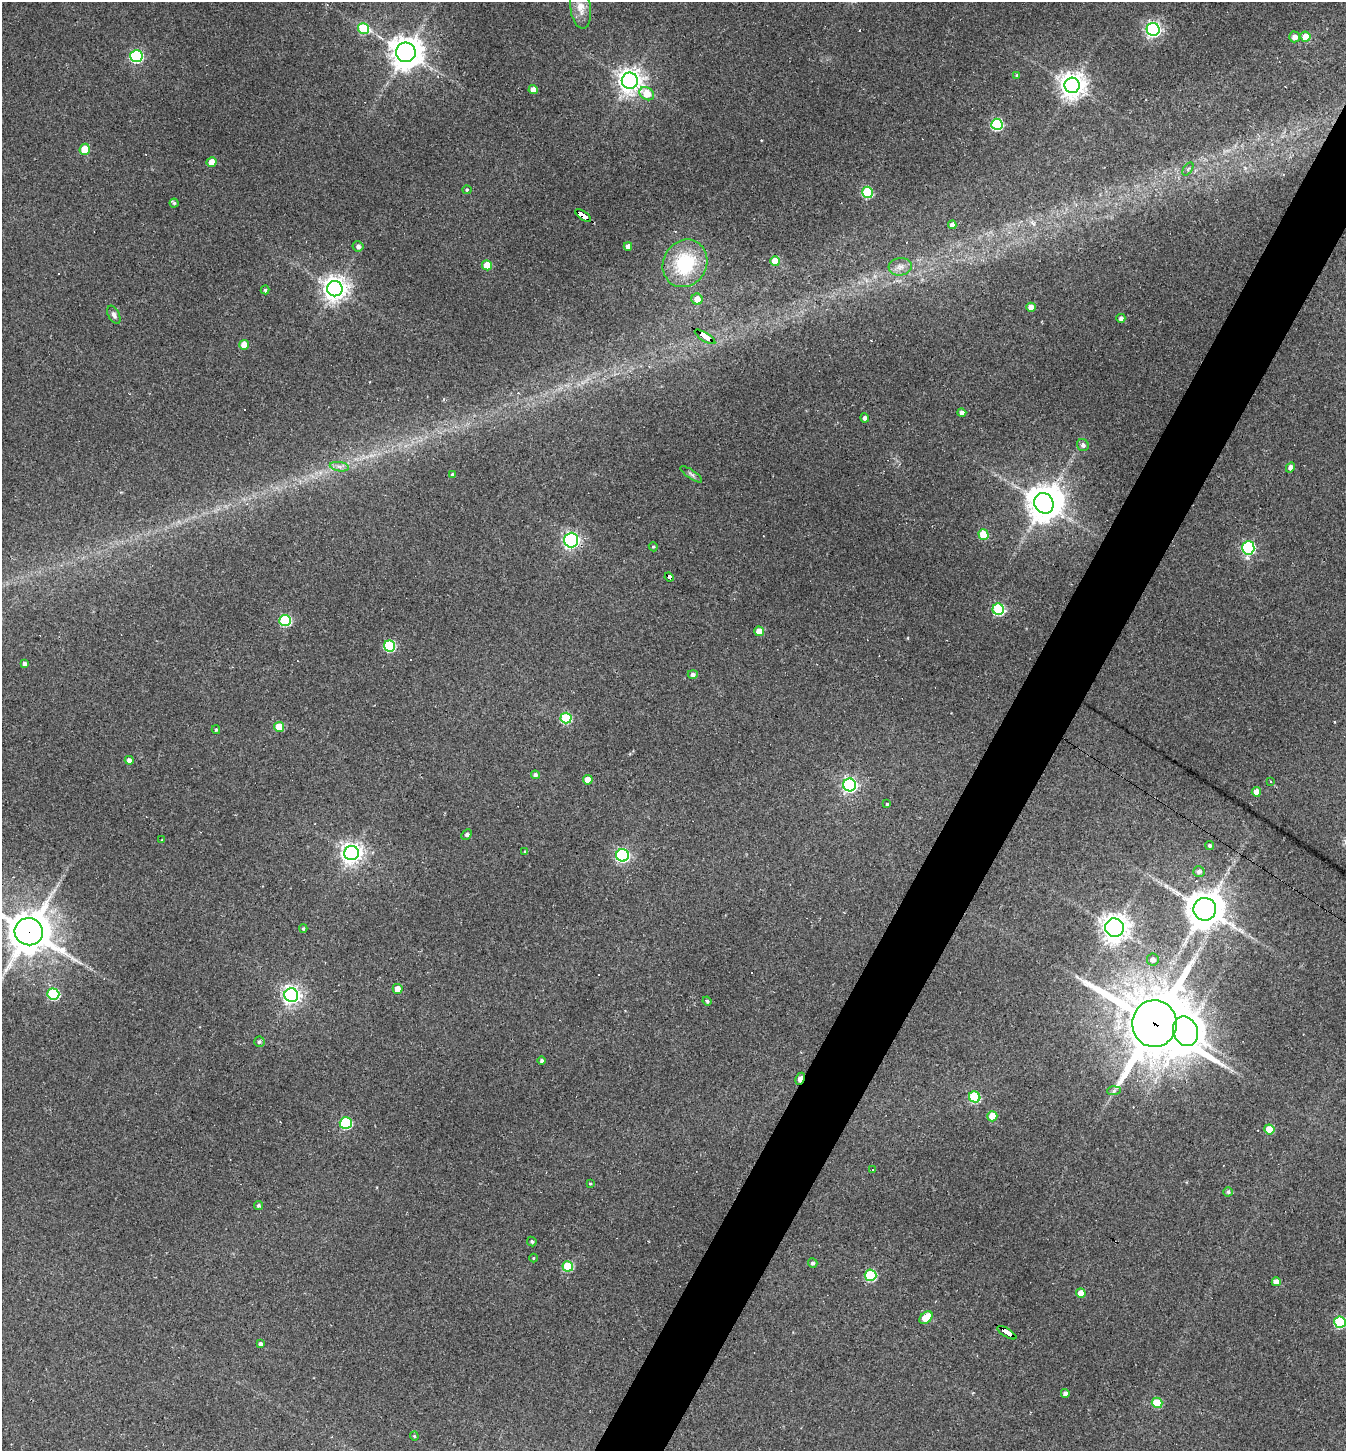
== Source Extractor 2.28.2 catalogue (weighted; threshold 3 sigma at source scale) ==
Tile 10 of 4 x 4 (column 2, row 3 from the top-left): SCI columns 1488-2831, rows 1449-2897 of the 5802 x 5794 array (HDU 1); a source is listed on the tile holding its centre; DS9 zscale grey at full resolution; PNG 1348 x 1453 px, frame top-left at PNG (2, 2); each listed source drawn as its Kron ellipse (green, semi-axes under 4 px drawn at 4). Shown black and unused: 5% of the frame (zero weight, under 2 of 3 exposures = <1% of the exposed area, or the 3 px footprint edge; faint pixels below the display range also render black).
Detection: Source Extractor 2.28.2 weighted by HDU 2 'WHT'; one run over the whole footprint, this tile lists its part. Background 0.06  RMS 0.0065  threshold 0.0294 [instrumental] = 3 sigma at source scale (4.5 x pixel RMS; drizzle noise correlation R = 1.50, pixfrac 1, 0.05/0.05 arcsec/px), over >= 5 px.
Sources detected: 123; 1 inside a brighter object's white glare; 14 cosmic-ray / hot-pixel residue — neither listed nor drawn; the other 108 listed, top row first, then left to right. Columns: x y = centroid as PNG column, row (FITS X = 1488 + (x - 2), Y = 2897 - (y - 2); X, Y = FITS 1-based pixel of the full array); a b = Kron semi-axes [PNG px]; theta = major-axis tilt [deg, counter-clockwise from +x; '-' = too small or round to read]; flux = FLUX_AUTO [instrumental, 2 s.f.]
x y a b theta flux
580 8 21 10 -82 7.5
364 29 6 5 - 41
1153 29 6 6 - 200
1294 37 5 5 - 3.9
1305 37 5 5 - 11
406 52 10 9 - 1100
136 56 6 6 - 88
1017 76 4 4 - 1.2
630 81 8 8 - 550
1072 85 7 7 - 740
533 90 4 4 - 4.6
647 94 8 6 -37 14
997 124 5 5 - 69
85 149 5 5 - 15
212 162 5 5 - 9.5
1188 169 7 4 53 1.2
467 190 4 4 - 1.1
867 192 6 5 - 47
174 203 4 4 - 1.1
583 215 9 4 -36 120
952 225 4 4 - 3.8
358 246 5 5 - 2.1
628 246 4 4 - 3.7
775 261 5 4 - 13
685 263 24 21 59 42
487 265 5 5 - 16
900 267 11 8 6 4.3
335 289 8 7 - 600
265 290 4 4 - 1
697 299 5 5 - 7.8
1031 307 4 4 - 6.4
114 315 10 5 -62 2.3
1121 318 4 4 - 2.5
705 337 12 3 -33 240
244 345 5 4 - 7.8
962 413 4 4 - 2.7
865 418 4 4 - 2.2
1083 445 6 6 - 2.3
339 467 9 4 -9 2.5
1290 467 5 4 - 2.5
452 474 4 3 - 1.1
691 474 13 4 -34 1.6
1044 503 10 9 - 1200
983 534 5 5 - 20
571 540 7 7 - 200
653 547 4 4 - 0.81
1248 548 7 6 - 110
669 577 5 3 - 43
998 609 6 5 - 63
285 620 6 5 - 56
759 631 5 4 - 9.3
389 646 6 5 - 52
25 663 4 3 - 2.2
693 674 5 4 - 2.1
566 718 5 5 - 44
279 727 5 5 - 18
216 730 4 3 - 1
129 760 4 4 - 3.1
535 775 4 4 - 1.9
588 780 5 5 - 10
1270 781 3 2 - 1.3
850 785 6 6 - 170
1256 792 5 4 - 5
887 804 3 3 - 0.86
467 835 6 4 46 1.6
162 840 3 3 - 0.46
1210 846 4 4 - 1.5
525 852 4 3 - 0.95
351 853 7 7 - 410
622 855 6 6 - 110
1199 871 6 5 - 2.1
1205 909 11 11 - 1500
1115 928 9 9 - 650
303 929 4 3 - 0.93
29 932 14 13 - 2000
1153 960 6 6 - 2.5
398 989 5 5 - 7.4
53 994 6 5 - 53
291 995 7 6 - 280
707 1001 4 4 - 1.1
1154 1024 23 22 - 4300
1185 1031 15 12 -67 960
259 1042 5 5 - 1.3
542 1061 4 4 - 1.3
800 1079 6 3 62 7.9
1114 1091 7 4 3 1.2
975 1097 6 5 - 45
992 1116 5 5 - 13
346 1123 6 6 - 63
1269 1129 5 5 - 15
873 1169 3 3 - 1.7
590 1183 3 3 - 0.69
1228 1192 5 4 - 1.3
259 1206 4 4 - 1.4
532 1242 5 4 - 1.2
533 1258 4 3 - 0.52
813 1263 5 4 - 1.5
568 1266 5 5 - 32
871 1275 6 5 - 55
1276 1282 4 4 - 4.4
1081 1293 5 4 - 8.3
926 1318 7 5 43 16
1340 1322 6 5 - 53
1007 1333 11 3 -31 110
260 1344 4 3 - 1.7
1065 1393 4 4 - 3.2
1157 1403 5 5 - 26
414 1436 4 4 - 0.74
Overlapping masked pixels (flux is a lower limit): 8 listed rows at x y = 583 215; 705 337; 669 577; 29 932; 1154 1024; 1185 1031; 800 1079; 1007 1333
Isophote crosses this tile's border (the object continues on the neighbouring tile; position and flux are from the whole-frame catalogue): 2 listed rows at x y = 29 932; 1340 1322